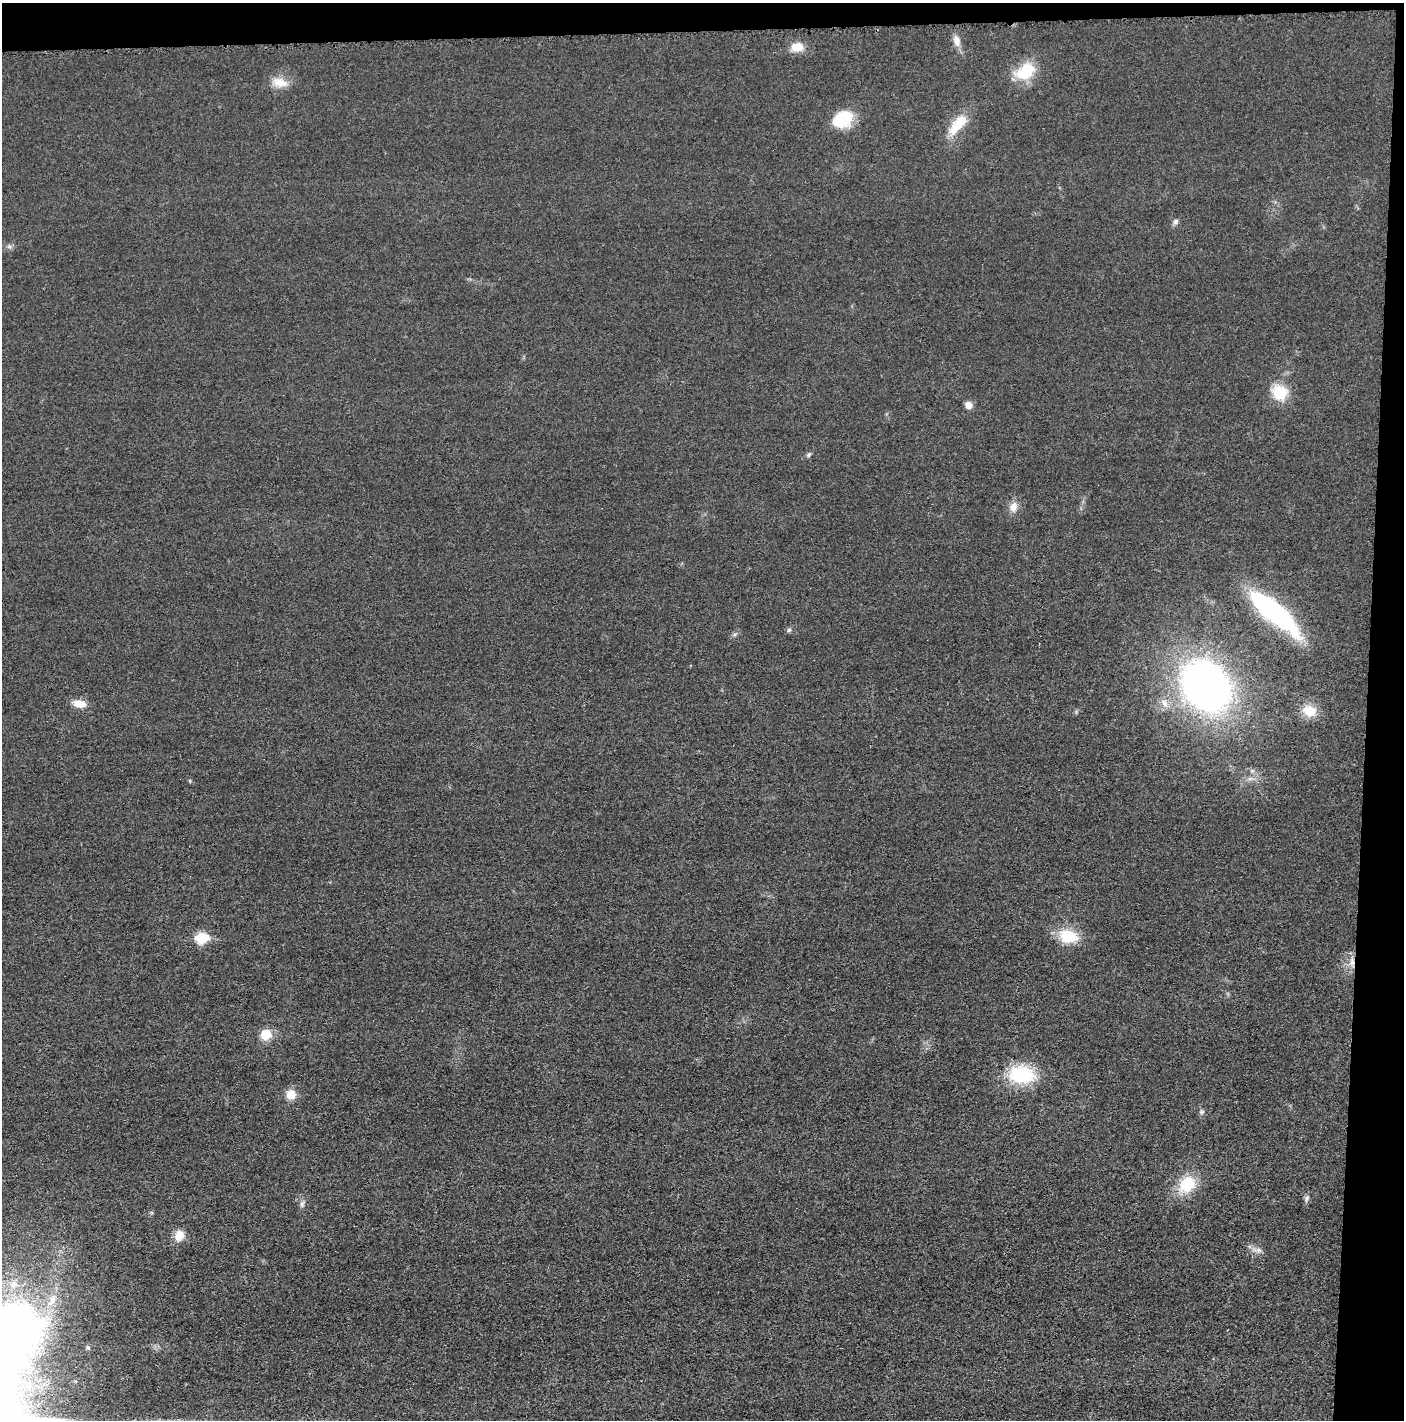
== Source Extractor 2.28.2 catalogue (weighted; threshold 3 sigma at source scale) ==
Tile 3 of 3 x 3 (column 3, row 1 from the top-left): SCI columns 2819-4220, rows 2845-4262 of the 4234 x 4262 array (HDU 1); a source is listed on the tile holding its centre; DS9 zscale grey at full resolution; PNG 1406 x 1422 px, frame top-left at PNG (2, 3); no overlay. Shown black and unused: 5% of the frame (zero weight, under 3 of 5 exposures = <1% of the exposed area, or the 3 px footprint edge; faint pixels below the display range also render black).
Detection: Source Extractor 2.28.2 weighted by HDU 2 'WHT'; one run over the whole footprint, this tile lists its part. Background 0.0176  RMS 0.0046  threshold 0.0208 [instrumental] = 3 sigma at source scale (4.5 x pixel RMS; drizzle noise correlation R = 1.50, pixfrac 1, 0.05/0.05 arcsec/px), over >= 5 px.
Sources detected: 32; all 32 listed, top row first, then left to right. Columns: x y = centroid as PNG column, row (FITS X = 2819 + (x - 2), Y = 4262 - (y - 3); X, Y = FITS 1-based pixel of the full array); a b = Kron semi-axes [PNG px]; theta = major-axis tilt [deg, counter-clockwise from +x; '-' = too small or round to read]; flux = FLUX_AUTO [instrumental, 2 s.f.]
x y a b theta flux
957 41 15 8 -74 3.6
797 47 13 10 6 6.7
1026 71 24 16 31 17
280 82 21 11 -15 6.7
842 119 21 16 36 18
958 124 31 13 49 12
1176 221 8 6 48 1.4
9 246 7 4 -1 1
1279 392 20 18 -46 13
968 405 8 7 - 3
809 455 7 5 50 0.94
1013 507 12 10 70 3.9
1274 612 58 16 -40 77
789 630 6 5 - 0.88
1206 686 42 34 -49 260
1165 703 12 7 -63 3
79 704 15 9 -10 5.7
1309 711 15 12 -22 8.6
1068 936 18 13 -14 17
201 938 7 6 - 31
1352 962 12 7 -84 3.3
266 1034 12 11 - 7.7
1022 1075 24 16 -1 33
291 1094 11 10 - 6.3
1202 1112 7 5 22 0.92
1187 1184 25 19 44 15
1306 1198 10 6 81 1.4
302 1204 9 6 75 1.4
179 1235 13 10 66 5.4
1258 1250 9 8 - 2.1
52 1300 17 9 63 5.8
88 1347 6 4 -1 0.54
Overlapping masked pixels (flux is a lower limit): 1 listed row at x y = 1352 962